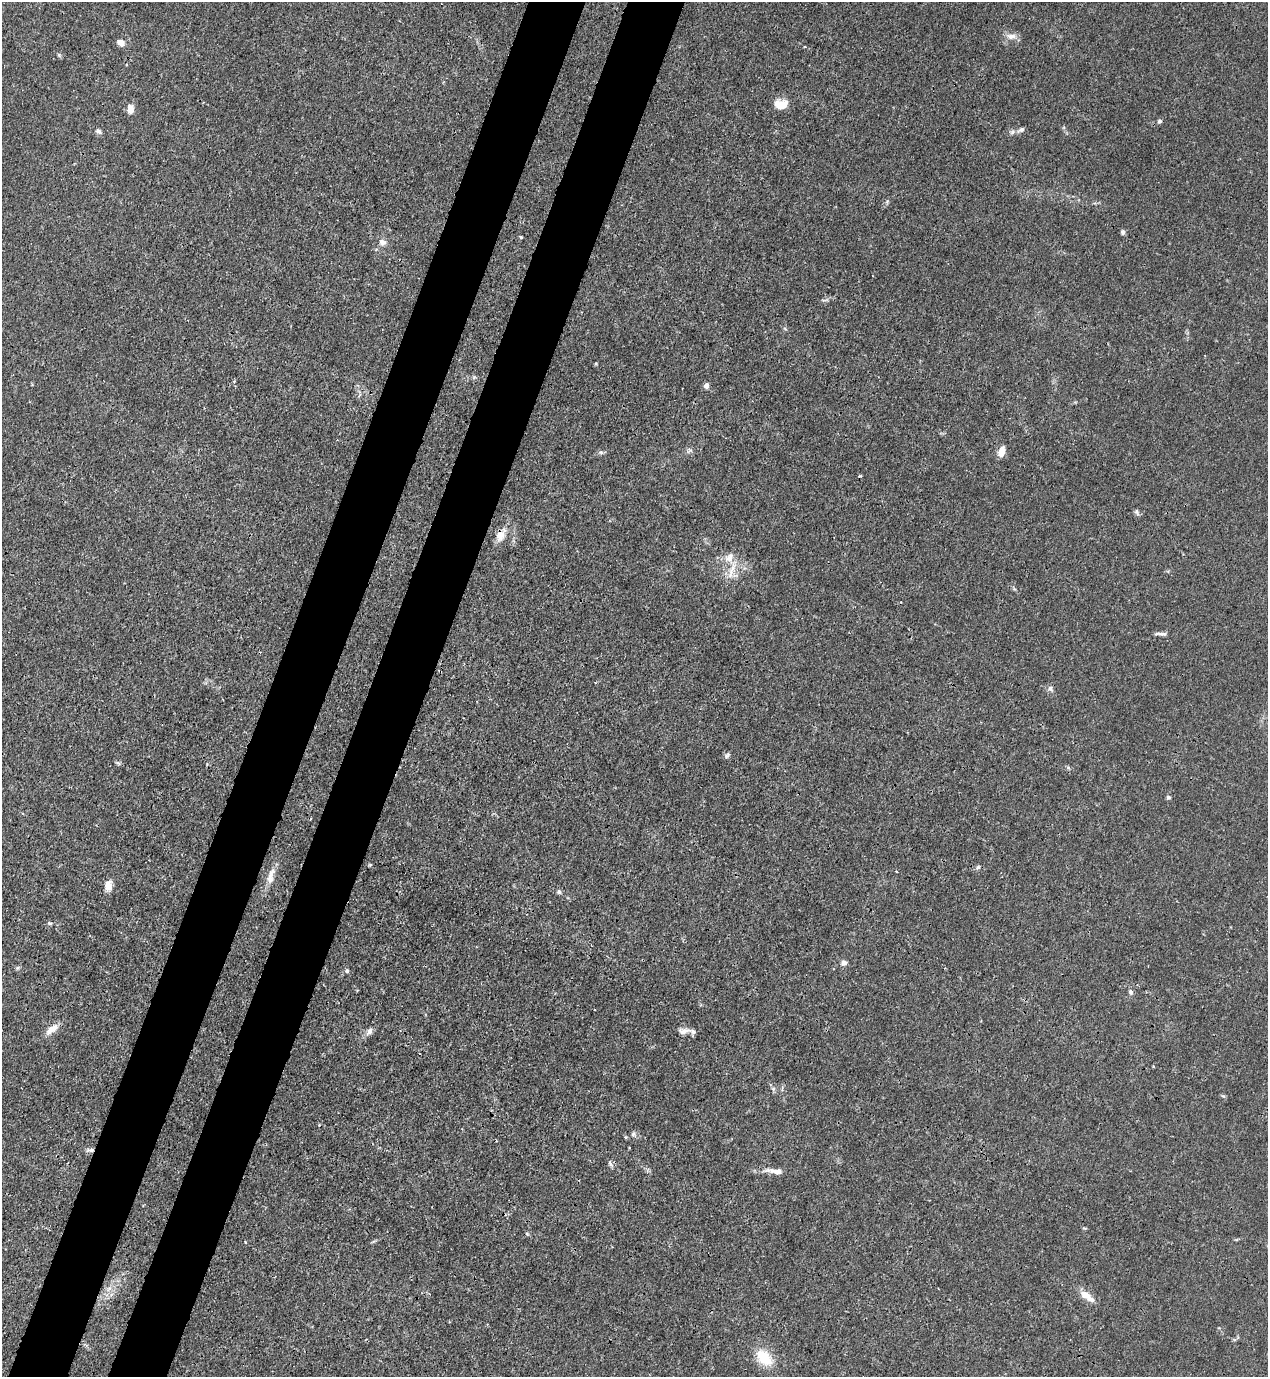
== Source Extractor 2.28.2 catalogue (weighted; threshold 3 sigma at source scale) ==
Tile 7 of 4 x 4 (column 3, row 2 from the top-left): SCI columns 2764-4029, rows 2797-4171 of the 5650 x 5590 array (HDU 1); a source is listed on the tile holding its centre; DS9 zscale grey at full resolution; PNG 1270 x 1379 px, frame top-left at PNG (2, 2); no overlay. Shown black and unused: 9% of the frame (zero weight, under 3 of 4 exposures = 7% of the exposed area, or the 3 px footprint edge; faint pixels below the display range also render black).
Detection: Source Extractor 2.28.2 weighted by HDU 2 'WHT'; one run over the whole footprint, this tile lists its part. Background 0.0192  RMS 0.0026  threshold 0.0119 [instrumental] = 3 sigma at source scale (4.5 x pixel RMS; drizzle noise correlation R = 1.50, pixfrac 1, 0.05/0.05 arcsec/px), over >= 5 px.
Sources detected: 53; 1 cosmic-ray / hot-pixel residue — not listed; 3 inside a brighter listed object's ellipse — not listed separately; the other 49 listed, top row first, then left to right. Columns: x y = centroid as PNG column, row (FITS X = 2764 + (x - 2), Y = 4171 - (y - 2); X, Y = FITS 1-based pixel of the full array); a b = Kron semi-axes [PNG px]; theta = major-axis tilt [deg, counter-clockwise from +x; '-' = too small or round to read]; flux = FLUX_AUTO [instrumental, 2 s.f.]
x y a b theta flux
1011 36 15 8 -2 1.7
120 42 9 7 -28 1.7
804 47 3 2 - 0.2
781 104 16 10 3 3.8
130 109 9 6 -90 2.3
1160 121 6 5 - 0.56
1021 130 11 6 31 0.97
98 131 8 5 -28 0.71
1123 232 6 5 - 0.69
521 237 3 3 - 0.51
382 242 9 8 - 1.4
825 300 11 2 0 0.43
785 329 6 3 -20 0.32
706 386 7 6 - 0.89
689 451 9 6 25 0.74
601 452 8 5 -7 0.57
1001 452 12 7 71 2.5
1136 512 7 6 - 0.6
501 535 17 9 57 2.9
729 557 15 10 52 2.6
732 569 34 6 71 3.2
1161 634 18 4 -3 0.98
1051 688 8 6 -75 0.85
727 756 8 5 39 0.57
1168 797 5 5 - 0.57
370 865 6 3 -18 0.32
978 867 7 5 36 0.51
896 871 3 2 - 0.19
272 873 17 8 60 2.1
108 886 14 8 82 2
559 892 6 5 - 0.54
50 923 6 4 -26 0.42
844 963 8 7 - 1
17 968 6 4 89 0.4
347 971 5 5 - 0.54
1131 992 8 6 -78 0.66
52 1029 16 7 36 2.9
684 1031 17 8 2 1.6
369 1032 10 7 54 1.2
1153 1067 3 3 - 0.25
773 1089 6 4 72 0.46
633 1134 7 5 47 0.57
90 1150 12 5 4 0.88
610 1164 10 4 -63 0.57
772 1171 28 7 -2 2.4
527 1234 5 4 - 0.35
109 1288 7 4 19 0.75
1086 1295 20 10 -35 3.1
764 1358 20 14 -46 7.5
Overlapping masked pixels (flux is a lower limit): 2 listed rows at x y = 501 535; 90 1150